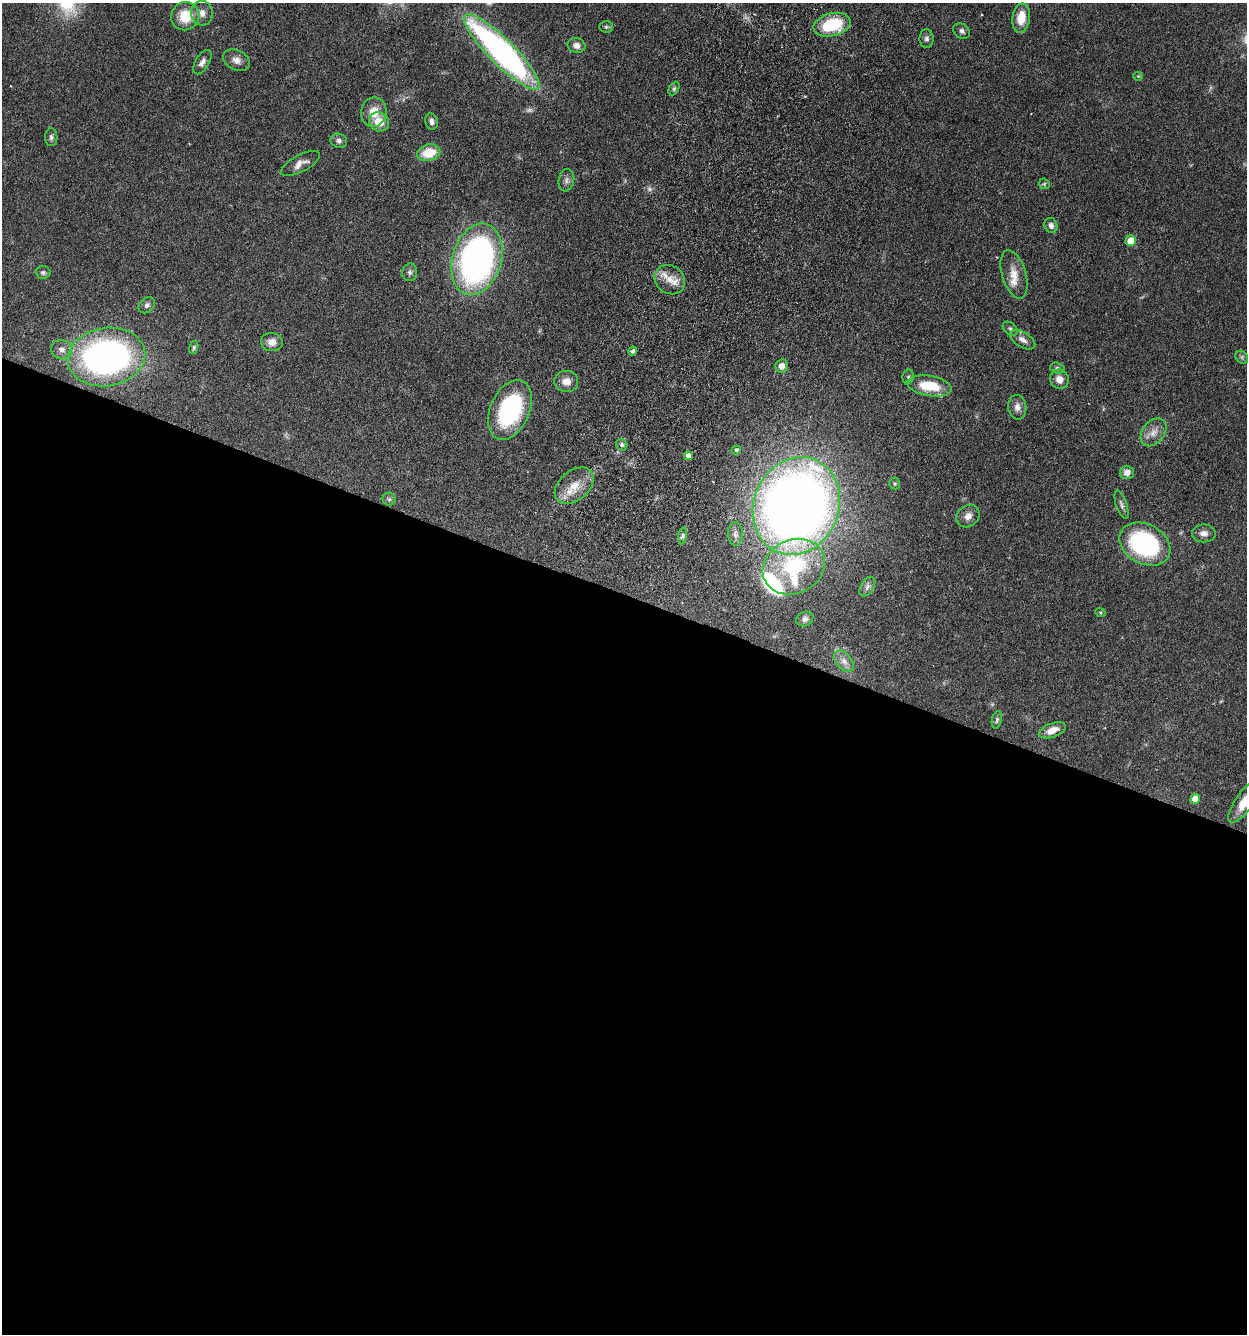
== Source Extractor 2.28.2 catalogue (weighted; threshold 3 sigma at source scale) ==
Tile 14 of 4 x 4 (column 2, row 4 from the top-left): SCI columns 1561-2805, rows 33-1364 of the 5510 x 5381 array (HDU 1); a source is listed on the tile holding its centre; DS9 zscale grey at full resolution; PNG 1249 x 1336 px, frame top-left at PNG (2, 3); each listed source drawn as its Kron ellipse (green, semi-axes under 4 px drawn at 4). Shown black and unused: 55% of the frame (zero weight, under 3 of 6 exposures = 4% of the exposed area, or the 3 px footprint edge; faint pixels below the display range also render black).
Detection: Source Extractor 2.28.2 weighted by HDU 2 'WHT'; one run over the whole footprint, this tile lists its part. Background 0.0651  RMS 0.0032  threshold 0.0132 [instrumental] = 3 sigma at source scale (4.09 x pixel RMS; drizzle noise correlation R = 1.36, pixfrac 0.8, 0.05/0.05 arcsec/px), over >= 5 px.
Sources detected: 76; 2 too faint to see at this stretch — neither listed nor drawn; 4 inside a brighter listed object's ellipse — not listed separately; the other 70 listed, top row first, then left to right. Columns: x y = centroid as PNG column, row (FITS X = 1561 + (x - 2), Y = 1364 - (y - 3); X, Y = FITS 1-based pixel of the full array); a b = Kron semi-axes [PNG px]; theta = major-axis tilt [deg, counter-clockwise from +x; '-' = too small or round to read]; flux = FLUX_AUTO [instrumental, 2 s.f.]
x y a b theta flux
202 13 12 11 - 2.2
185 16 14 14 - 7
1021 18 14 9 82 5
832 25 19 11 13 14
606 27 7 5 -2 0.58
962 31 9 7 -36 1.1
926 39 9 7 90 0.99
576 45 9 7 -18 1.7
502 52 52 12 -45 110
236 60 14 10 -26 2.1
202 62 13 7 59 1.5
1138 76 4 4 - 0.31
674 89 7 5 63 0.57
374 112 15 12 77 4.3
431 121 8 6 -77 1.1
379 122 10 9 - 4.6
51 137 9 6 -88 0.84
339 141 8 7 - 0.97
429 153 12 8 13 7.1
300 164 21 8 28 2.2
566 180 11 7 79 1.2
1044 184 6 5 - 0.45
1051 225 8 6 -71 1.3
1131 241 5 5 - 5.6
477 259 36 24 74 110
43 272 7 6 - 0.72
410 272 9 7 85 0.95
1014 274 25 12 -73 4.3
670 280 16 14 -38 4.2
147 305 9 7 44 0.98
1010 329 8 5 -38 0.74
1023 340 14 7 -31 1.9
272 342 11 9 -7 2.2
194 347 7 4 75 0.52
62 350 11 9 -23 1.8
633 351 5 4 - 0.71
106 357 39 29 8 100
1242 357 7 5 -47 0.58
782 366 7 6 - 2.1
1057 368 7 5 -16 0.64
908 377 7 5 77 0.66
1059 379 10 9 - 2.3
566 381 12 10 -5 2.6
929 386 22 10 -9 10
1017 407 12 9 -83 1.9
510 410 31 19 66 34
1154 432 15 11 52 2.8
622 445 6 5 - 0.63
736 450 5 4 - 0.52
688 456 4 4 - 2
1127 472 7 6 - 2.3
895 483 6 5 - 0.46
574 486 22 15 40 5.5
389 499 6 6 - 0.61
1122 505 15 5 -71 1.1
796 506 50 42 67 360
968 516 12 10 43 2
1204 533 12 9 0 1.7
735 534 12 7 -88 1.4
683 536 8 4 82 0.73
1145 544 27 20 -28 37
794 567 32 27 26 26
867 587 11 6 58 1.1
1100 612 5 3 - 0.29
805 619 9 7 29 1
844 661 12 7 -50 1.7
997 720 9 5 77 0.61
1052 730 14 7 20 2.9
1195 799 5 5 - 3.3
1245 801 25 9 54 6.9
Isophote crosses this tile's border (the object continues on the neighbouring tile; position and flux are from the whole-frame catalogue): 1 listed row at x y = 1245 801